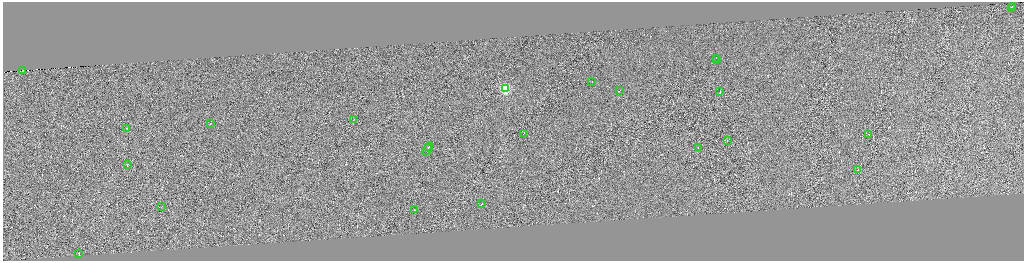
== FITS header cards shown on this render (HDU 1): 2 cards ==
NAXIS1  =                 4085
NAXIS2  =                 1034

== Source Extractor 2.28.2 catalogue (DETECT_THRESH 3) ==
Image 4085 x 1034 px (HDU 1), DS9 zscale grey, zoomed out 1/4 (1 PNG px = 4 x 4 image px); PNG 1026 x 263 px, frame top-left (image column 3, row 1034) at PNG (3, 2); each listed source drawn as its Kron ellipse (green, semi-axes under 4 px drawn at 4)
Background 0.336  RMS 4.1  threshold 12.4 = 3 sigma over >= 5 px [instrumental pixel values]
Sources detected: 407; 383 cannot appear on this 1/4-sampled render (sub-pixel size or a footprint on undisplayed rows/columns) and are neither listed nor drawn; the other 24 listed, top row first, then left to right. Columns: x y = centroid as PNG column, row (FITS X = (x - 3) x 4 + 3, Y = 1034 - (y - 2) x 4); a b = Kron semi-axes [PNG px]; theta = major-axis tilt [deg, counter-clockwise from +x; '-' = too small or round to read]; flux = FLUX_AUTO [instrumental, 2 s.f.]
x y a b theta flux
1012 6 2 1 - 15000
1011 8 2 1 - 18000
716 58 3 1 - 55000
716 59 4 1 - 34000
22 70 3 1 - 87
592 82 2 1 - 13000
505 89 2 2 - 130000
619 91 3 1 - 37000
720 91 2 1 - 21000
354 120 2 1 - 41000
210 123 2 1 - 17000
127 128 2 1 - 70000
524 133 2 1 - 20000
869 134 2 1 - 15000
727 140 2 1 - 13000
428 147 3 1 - 21000
698 147 2 1 - 15000
428 149 7 1 60 33000
127 164 2 1 - 21000
857 170 2 1 - 13000
482 204 2 1 - 17000
162 206 2 1 - 24000
414 210 2 1 - 28000
79 254 2 1 - 26000
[383 sub-pixel or undisplayed-footprint detections neither listed nor drawn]